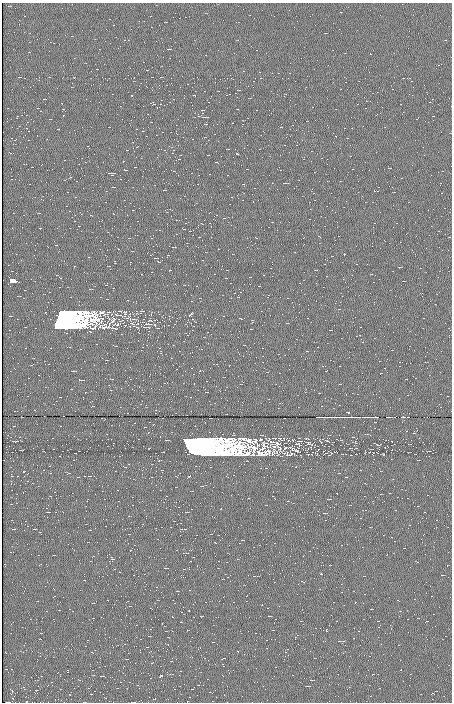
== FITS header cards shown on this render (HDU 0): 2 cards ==
NAXIS1  =                  450 / length of data axis 1
NAXIS2  =                  700 / length of data axis 2

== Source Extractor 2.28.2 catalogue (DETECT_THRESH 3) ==
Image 450 x 700 px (HDU 0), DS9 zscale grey, 1 PNG px = 1 image px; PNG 454 x 704 px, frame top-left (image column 1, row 700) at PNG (2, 3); no overlay
Background -4.37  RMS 48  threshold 143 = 3 sigma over >= 5 px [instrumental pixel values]
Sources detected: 21; all 21 listed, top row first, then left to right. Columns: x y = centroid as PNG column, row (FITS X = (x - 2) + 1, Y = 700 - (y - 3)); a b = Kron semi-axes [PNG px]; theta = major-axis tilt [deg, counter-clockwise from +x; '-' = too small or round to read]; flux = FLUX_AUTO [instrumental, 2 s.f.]
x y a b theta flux
11 281 4 3 - 3.2e+06
120 311 3 3 - 2.3e+03
60 312 4 3 - 1.6e+06
125 314 10 5 79 1.1e+04
191 314 7 2 35 3.0e+03
57 322 21 11 15 8.1e+06
317 417 17 2 0 1.7e+06
366 417 10 2 1 7.0e+03
376 417 3 2 - 2.4e+03
272 442 16 9 -32 2.6e+04
277 444 9 8 - 1.7e+04
298 444 10 5 -27 7.2e+03
187 447 16 9 -72 6.7e+06
274 447 14 6 -16 2.1e+04
291 448 15 5 -25 1.4e+04
273 452 14 6 79 1.5e+04
194 453 38 9 8 6.7e+06
284 453 9 6 -1 1.5e+04
291 454 8 5 30 9.2e+03
161 676 4 3 - 2.0e+03
7 702 3 2 - 2.2e+03
At the frame edge (FLAGS 8, measured only in part): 1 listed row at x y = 7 702